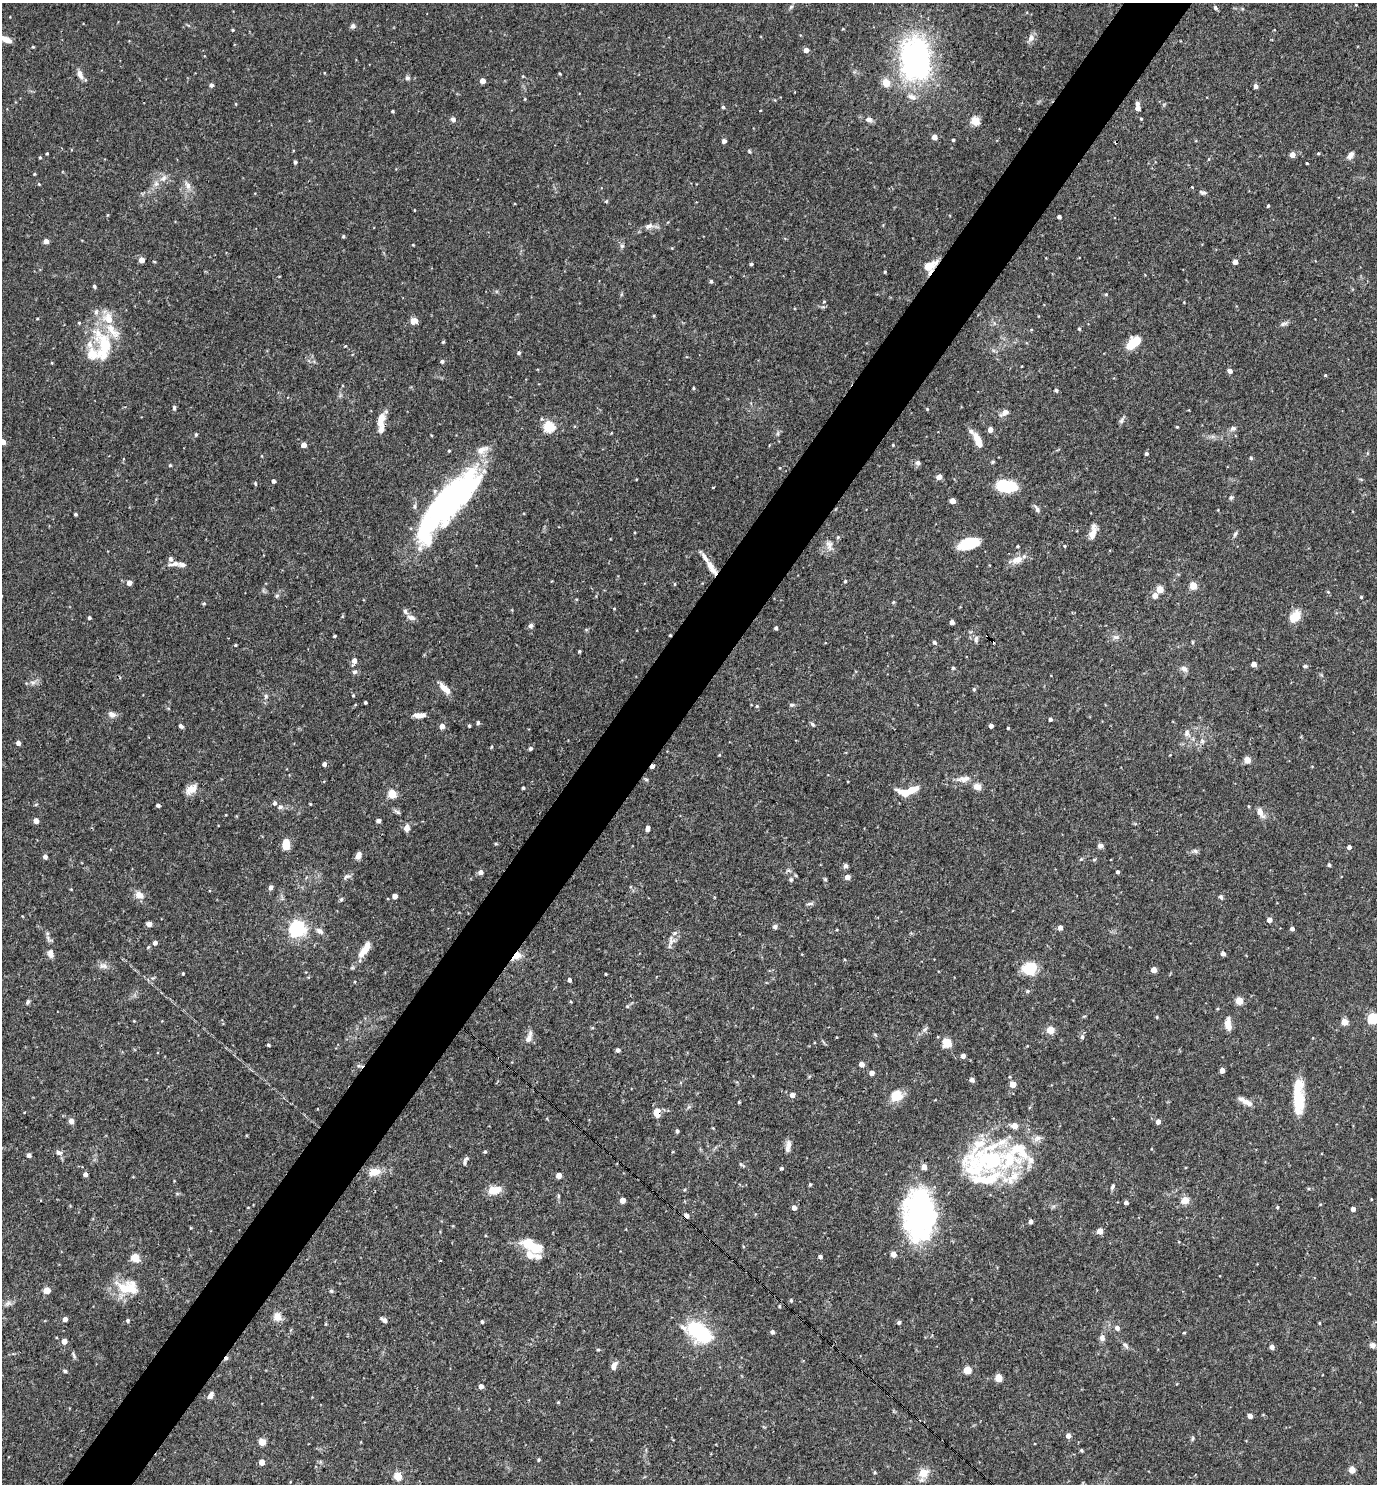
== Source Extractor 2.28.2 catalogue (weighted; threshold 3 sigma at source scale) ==
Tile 7 of 4 x 4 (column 3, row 2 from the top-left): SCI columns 2897-4271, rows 2967-4448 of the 5936 x 5931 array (HDU 1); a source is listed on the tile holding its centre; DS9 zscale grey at full resolution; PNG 1379 x 1486 px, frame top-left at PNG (2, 3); no overlay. Shown black and unused: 5% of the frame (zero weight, under 3 of 4 exposures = <1% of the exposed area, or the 3 px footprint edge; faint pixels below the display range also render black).
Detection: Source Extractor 2.28.2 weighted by HDU 2 'WHT'; one run over the whole footprint, this tile lists its part. Background 0.0709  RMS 0.0035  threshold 0.0156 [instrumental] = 3 sigma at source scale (4.5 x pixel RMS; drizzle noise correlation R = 1.50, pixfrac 1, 0.05/0.05 arcsec/px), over >= 5 px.
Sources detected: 382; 3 inside a brighter object's white glare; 4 cosmic-ray / hot-pixel residue — not listed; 28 inside a brighter listed object's ellipse — not listed separately; the other 347 listed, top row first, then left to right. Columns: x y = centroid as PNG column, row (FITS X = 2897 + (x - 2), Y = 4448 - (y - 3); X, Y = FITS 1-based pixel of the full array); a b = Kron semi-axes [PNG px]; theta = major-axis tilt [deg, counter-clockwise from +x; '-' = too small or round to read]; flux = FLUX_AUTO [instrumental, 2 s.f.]
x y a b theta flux
1356 5 4 2 - 0.22
791 7 7 4 45 0.66
1215 8 5 4 - 0.74
352 26 6 5 - 0.9
843 29 4 3 - 0.26
233 30 3 3 - 0.36
1031 38 10 8 53 1.8
5 39 13 5 -22 3.3
33 47 3 3 - 0.33
806 50 4 4 - 2.5
915 59 47 33 -86 77
560 74 3 3 - 0.33
80 75 13 7 -68 2.1
523 76 4 3 - 0.27
407 78 6 6 - 0.81
483 81 4 4 - 3.1
886 83 8 7 - 4.5
211 85 5 5 - 0.75
1256 86 5 4 - 1.4
236 104 4 3 - 0.26
723 107 4 4 - 0.53
1138 108 5 4 - 2.4
392 111 3 3 - 0.48
453 119 7 5 -43 1
869 119 9 7 -16 1.5
1141 119 3 3 - 0.29
975 121 5 5 - 15
934 137 4 4 - 3.1
953 140 3 3 - 0.46
724 141 4 4 - 1.5
749 151 5 4 - 0.42
47 153 3 3 - 0.41
1318 153 4 3 - 0.39
1292 154 4 4 - 3.1
1350 155 9 6 56 1.7
40 157 4 3 - 0.37
295 162 4 3 - 0.85
1307 163 3 2 - 0.33
34 174 4 3 - 0.33
163 178 11 8 45 2.1
39 184 4 4 - 0.29
188 185 12 7 -65 2
1192 187 3 3 - 0.37
1203 192 9 5 -17 0.77
606 201 5 4 - 0.39
1268 206 3 3 - 0.5
414 210 3 2 - 0.24
107 215 5 3 - 0.31
1059 217 4 4 - 1.2
649 226 13 7 20 1.9
343 236 5 4 - 0.44
46 241 4 4 - 2.5
413 245 3 3 - 0.27
622 246 6 5 - 0.69
141 260 4 4 - 3.6
1235 262 4 4 - 2.7
751 264 4 3 - 0.59
929 266 18 9 27 4.9
885 272 4 3 - 0.38
711 281 4 4 - 0.7
94 286 5 4 - 0.51
1106 294 4 4 - 0.37
824 301 5 4 - 0.4
654 316 4 3 - 0.32
414 321 7 6 - 2.9
79 323 4 4 - 0.34
1284 324 12 5 18 0.99
1079 329 4 4 - 0.46
443 342 3 3 - 0.42
1133 343 15 8 40 8.7
105 345 45 18 -90 17
519 353 5 4 - 0.57
442 361 4 4 - 0.84
1230 371 4 4 - 2
1325 375 3 3 - 0.32
693 388 3 3 - 0.36
1056 390 5 4 - 0.62
174 408 6 4 -90 0.62
927 409 4 3 - 0.31
1004 413 13 7 30 1.8
381 420 19 9 81 4
1121 421 8 6 74 0.88
549 427 6 5 - 30
1177 427 3 3 - 0.34
1233 428 8 6 8 1
990 430 4 4 - 2.3
971 431 22 6 -38 1.6
778 433 7 4 72 0.57
196 434 5 4 - 0.44
3 442 4 4 - 3.1
979 443 9 7 -56 2.3
304 445 4 4 - 2.6
893 445 3 3 - 0.29
1146 454 4 4 - 0.81
1251 458 5 4 - 0.59
993 462 5 4 - 0.45
918 463 7 6 - 1
170 465 4 4 - 0.44
780 468 3 2 - 0.26
939 477 5 5 - 1.7
273 481 4 4 - 1.1
255 484 5 4 - 0.4
1006 486 16 9 -6 20
1231 497 7 5 73 0.62
449 500 66 21 48 120
953 501 4 4 - 3.4
1037 509 11 5 -57 1.1
75 514 3 3 - 0.52
1093 532 18 7 76 2.9
1235 534 9 4 63 0.71
838 537 5 4 - 0.42
969 543 18 9 16 15
829 545 14 9 -81 2.4
1017 546 3 3 - 0.32
1065 546 4 3 - 0.31
1017 560 16 9 25 3.5
174 564 18 6 7 2
712 568 22 7 -57 3.5
845 581 3 3 - 0.48
129 583 4 4 - 2.3
675 584 4 3 - 0.34
1193 586 5 4 - 11
1160 589 4 4 - 8.3
1328 592 4 4 - 0.38
1155 595 8 7 - 1.7
277 596 6 5 - 0.63
1361 597 4 4 - 0.37
893 602 5 4 - 0.38
204 603 4 4 - 0.46
1295 616 15 11 52 4.8
411 617 12 7 -16 1.5
89 618 3 3 - 0.7
952 622 4 4 - 2.1
531 626 6 5 - 0.95
776 628 4 3 - 0.88
670 635 3 3 - 0.31
334 636 3 3 - 0.47
1116 637 10 6 0 1.2
976 639 11 5 88 1
934 642 4 4 - 0.84
1192 642 5 3 - 0.39
236 645 3 3 - 0.39
579 651 4 3 - 0.38
354 661 5 5 - 2.2
1254 664 4 4 - 2.7
1305 666 5 4 - 0.61
953 668 4 4 - 0.51
1184 669 10 7 -35 1.6
354 672 7 5 13 0.75
33 682 9 4 -8 1.1
445 688 15 6 -44 3.4
974 689 5 4 - 0.53
353 695 4 3 - 0.33
266 696 8 6 -89 0.88
365 702 3 3 - 0.54
792 705 6 5 - 0.64
757 706 5 5 - 0.47
112 714 11 8 -26 1.6
419 715 13 6 2 2.5
1050 719 4 4 - 0.74
478 723 5 4 - 0.59
813 724 6 4 -42 0.58
181 726 6 4 -43 0.85
442 726 4 4 - 2.6
469 726 4 3 - 0.41
991 726 4 4 - 1.5
1008 728 3 3 - 0.37
1187 733 9 7 72 1.3
1202 741 6 5 - 0.75
18 743 4 4 - 1.5
491 747 5 3 - 0.29
530 748 4 4 - 0.94
719 755 4 4 - 0.3
1247 760 5 4 - 6.2
324 764 4 4 - 1.3
652 766 4 3 - 1.5
646 779 6 4 -1 0.48
963 779 19 8 6 3
977 787 10 8 -19 2.1
523 788 3 3 - 0.48
191 789 14 9 33 3.7
912 790 14 7 15 5.4
392 794 5 5 - 15
275 803 5 5 - 0.92
36 804 5 3 - 0.35
310 804 4 3 - 0.27
158 805 4 4 - 0.96
1248 806 4 3 - 0.28
280 807 7 6 - 1
397 812 10 4 -30 0.77
1260 812 9 6 -62 3.1
36 821 4 4 - 3
378 821 5 4 - 0.8
407 828 8 6 85 2.2
648 828 5 4 - 1.5
286 844 8 5 89 13
496 844 5 3 - 0.34
1100 846 6 6 - 1.2
1349 847 4 4 - 1.2
1195 851 8 5 -9 0.84
358 856 7 5 64 2.2
45 857 4 4 - 1.4
1081 859 5 5 - 0.43
1094 860 5 4 - 0.43
1329 865 4 4 - 0.64
846 866 5 5 - 1.1
481 872 5 4 - 2.2
1118 872 3 3 - 0.71
347 877 11 6 29 1.1
847 877 4 4 - 2.8
791 879 6 5 - 0.58
825 879 5 4 - 0.49
271 887 5 4 - 1.3
139 895 9 7 -33 3
395 896 4 4 - 2.5
1221 897 7 5 -61 0.65
341 899 5 5 - 0.54
810 904 11 3 6 0.68
1269 920 4 4 - 2.4
149 924 5 5 - 1.3
775 927 6 5 - 0.93
1060 927 4 4 - 2.1
297 929 6 6 - 120
1292 929 4 4 - 1.3
320 931 10 6 -34 1.5
49 939 13 5 -35 0.93
671 941 13 10 76 2.2
155 943 4 4 - 1.4
366 948 19 8 54 5.2
50 953 9 6 -79 2
1223 954 4 4 - 1.8
517 956 13 8 32 3.2
103 966 12 7 3 1.7
1030 968 12 10 24 11
1154 970 4 4 - 3.4
183 973 3 2 - 0.37
606 974 3 2 - 0.29
569 980 4 3 - 0.91
1027 991 6 4 20 0.55
1239 1001 5 5 - 9.5
28 1002 6 5 - 0.68
627 1006 5 4 - 0.39
1157 1017 4 4 - 0.32
1373 1018 5 5 - 29
1344 1022 4 4 - 6.6
1228 1024 13 6 -82 3.9
925 1029 8 4 45 0.82
1050 1030 6 6 - 4.5
529 1037 16 7 70 2.3
1082 1037 6 5 - 0.86
947 1043 5 5 - 18
268 1045 3 3 - 0.47
618 1050 4 4 - 1.1
963 1056 4 4 - 1.9
862 1064 4 4 - 3
360 1066 10 3 -9 0.54
1222 1070 4 4 - 2.6
872 1073 5 4 - 1.7
1010 1077 4 3 - 0.32
972 1080 4 4 - 1.6
1013 1084 4 4 - 5.2
792 1095 5 4 - 1.9
896 1096 12 10 6 6.9
1299 1097 40 11 -89 12
739 1102 3 3 - 0.32
1246 1102 20 6 -28 2.7
657 1112 11 7 88 3.3
71 1121 6 6 - 1.5
1158 1121 4 4 - 2.1
1014 1126 6 5 - 3.3
677 1131 4 3 - 0.77
1037 1138 12 8 35 1.8
788 1146 15 6 80 2
485 1152 5 4 - 0.4
59 1153 9 6 -19 1.3
29 1155 4 4 - 1.2
992 1160 41 31 -4 33
465 1163 8 4 90 0.68
741 1165 10 3 -32 0.55
781 1168 4 4 - 0.58
374 1172 13 9 14 4.3
85 1174 4 4 - 1.5
559 1175 4 4 - 3.1
810 1184 4 3 - 0.44
1112 1187 9 5 64 0.8
494 1190 15 9 12 5.1
684 1190 4 3 - 0.33
559 1196 6 4 90 0.43
1371 1199 4 3 - 0.24
623 1200 4 4 - 3.6
1185 1200 5 4 - 9
1126 1202 4 4 - 1.1
794 1207 4 4 - 2
1277 1207 4 3 - 0.58
1353 1209 4 4 - 1.7
919 1214 51 30 -89 75
686 1216 5 4 - 1.7
1031 1221 4 4 - 1.1
191 1228 4 3 - 0.3
1100 1231 4 4 - 4.2
535 1249 14 9 24 7.1
893 1254 5 4 - 3.5
820 1257 4 4 - 0.8
135 1258 5 5 - 14
441 1260 3 2 - 0.34
130 1289 25 21 -65 9.1
47 1290 5 4 - 6.6
331 1291 5 5 - 0.62
791 1300 5 4 - 0.51
8 1303 10 7 21 1.3
779 1306 4 3 - 0.32
277 1317 9 9 - 3.1
65 1319 4 4 - 2.1
128 1320 5 4 - 0.56
384 1320 7 4 -36 1.1
482 1322 4 3 - 0.54
899 1322 5 4 - 0.73
1319 1323 3 3 - 0.3
1117 1328 5 5 - 1.4
699 1332 26 14 -32 30
772 1332 4 4 - 1
1184 1333 4 3 - 0.31
1102 1338 8 7 - 1.4
64 1341 4 4 - 3.1
1126 1345 10 5 -52 0.97
1372 1345 7 6 - 1.4
1272 1347 4 4 - 1.8
598 1350 5 3 - 0.36
74 1355 10 4 -67 0.7
614 1366 10 6 65 1.9
967 1370 8 8 - 2.7
65 1371 4 4 - 0.52
999 1378 5 5 - 9
481 1386 4 4 - 1.9
210 1395 7 5 56 2
558 1402 4 4 - 0.33
1250 1416 4 4 - 2.2
1068 1436 5 4 - 1.9
1192 1438 7 4 81 0.48
262 1442 5 5 - 6.7
1081 1450 4 3 - 0.49
539 1460 4 4 - 0.46
262 1462 4 4 - 3.3
1352 1470 4 4 - 6.7
875 1472 5 4 - 0.4
923 1473 8 7 - 7
398 1476 5 5 - 11
Overlapping masked pixels (flux is a lower limit): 9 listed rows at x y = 929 266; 381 420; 712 568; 670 635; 652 766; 517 956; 360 1066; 657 1112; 686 1216
Isophote crosses this tile's border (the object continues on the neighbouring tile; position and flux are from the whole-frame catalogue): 3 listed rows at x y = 5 39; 3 442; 1373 1018